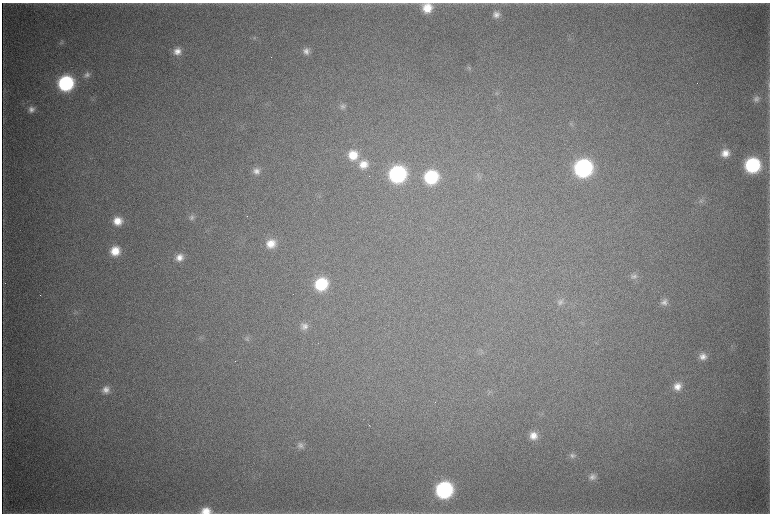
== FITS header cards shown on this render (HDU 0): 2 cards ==
NAXIS1  =                 1536 / length of data axis 1
NAXIS2  =                 1023 / length of data axis 2

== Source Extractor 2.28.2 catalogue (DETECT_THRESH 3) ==
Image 1536 x 1023 px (HDU 0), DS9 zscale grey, zoomed out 1/2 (1 PNG px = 2 x 2 image px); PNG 772 x 516 px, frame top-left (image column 1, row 1022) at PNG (2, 3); no overlay
Background 4290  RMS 37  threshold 111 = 3 sigma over >= 5 px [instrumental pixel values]
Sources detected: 52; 3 cannot appear on this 1/2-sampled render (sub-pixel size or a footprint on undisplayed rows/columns) and are not listed; the other 49 listed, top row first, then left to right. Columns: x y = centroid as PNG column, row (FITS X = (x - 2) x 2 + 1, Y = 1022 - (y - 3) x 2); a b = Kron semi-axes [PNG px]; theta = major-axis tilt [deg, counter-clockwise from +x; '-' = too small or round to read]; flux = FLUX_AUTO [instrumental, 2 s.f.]
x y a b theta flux
427 8 11 10 - 1.6e+05
496 14 9 8 - 5.2e+04
255 38 5 3 - 1.0e+04
61 43 8 5 35 1.8e+04
177 51 10 9 - 7.0e+04
306 51 9 8 - 5.1e+04
469 68 5 3 - 1.2e+04
87 75 9 8 - 3.8e+04
66 83 11 10 - 1.1e+06
769 84 14 2 -88 1.4e+04
3 91 5 2 - 5.4e+03
756 99 8 8 - 3.6e+04
342 106 9 7 11 3.2e+04
31 109 9 8 - 4.6e+04
571 124 7 5 6 1.7e+04
725 153 10 9 - 8.6e+04
353 155 13 12 - 1.8e+05
363 164 12 11 - 1.1e+05
752 165 11 10 - 9.1e+05
583 168 12 11 - 1.8e+06
256 171 9 9 - 5.2e+04
397 174 11 11 - 1.5e+06
478 175 5 3 - 1.2e+04
431 177 11 10 - 6.3e+05
701 201 8 7 - 2.9e+04
191 217 9 7 28 2.9e+04
117 221 10 9 - 1.2e+05
271 244 11 10 - 1.2e+05
115 251 10 9 - 1.6e+05
179 257 10 9 - 7.6e+04
634 276 9 8 - 3.6e+04
321 284 11 10 - 4.5e+05
560 302 9 7 29 3.3e+04
664 302 9 9 - 4.5e+04
77 312 4 4 - 1.4e+04
304 326 10 9 - 4.6e+04
247 338 7 6 - 2.1e+04
481 352 5 3 - 1.1e+04
703 356 9 9 - 6.6e+04
677 386 11 10 - 9.1e+04
106 389 10 9 - 6.1e+04
489 392 4 2 - 6.2e+03
369 425 2 1 - 2.6e+03
533 435 10 9 - 8.3e+04
300 445 9 8 - 3.9e+04
572 456 8 8 - 3.2e+04
592 477 9 8 - 4.3e+04
444 490 11 11 - 1.4e+06
206 511 12 8 1 1.2e+05
At the frame edge (FLAGS 8, measured only in part): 1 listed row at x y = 206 511
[3 sub-pixel or undisplayed-footprint detections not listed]